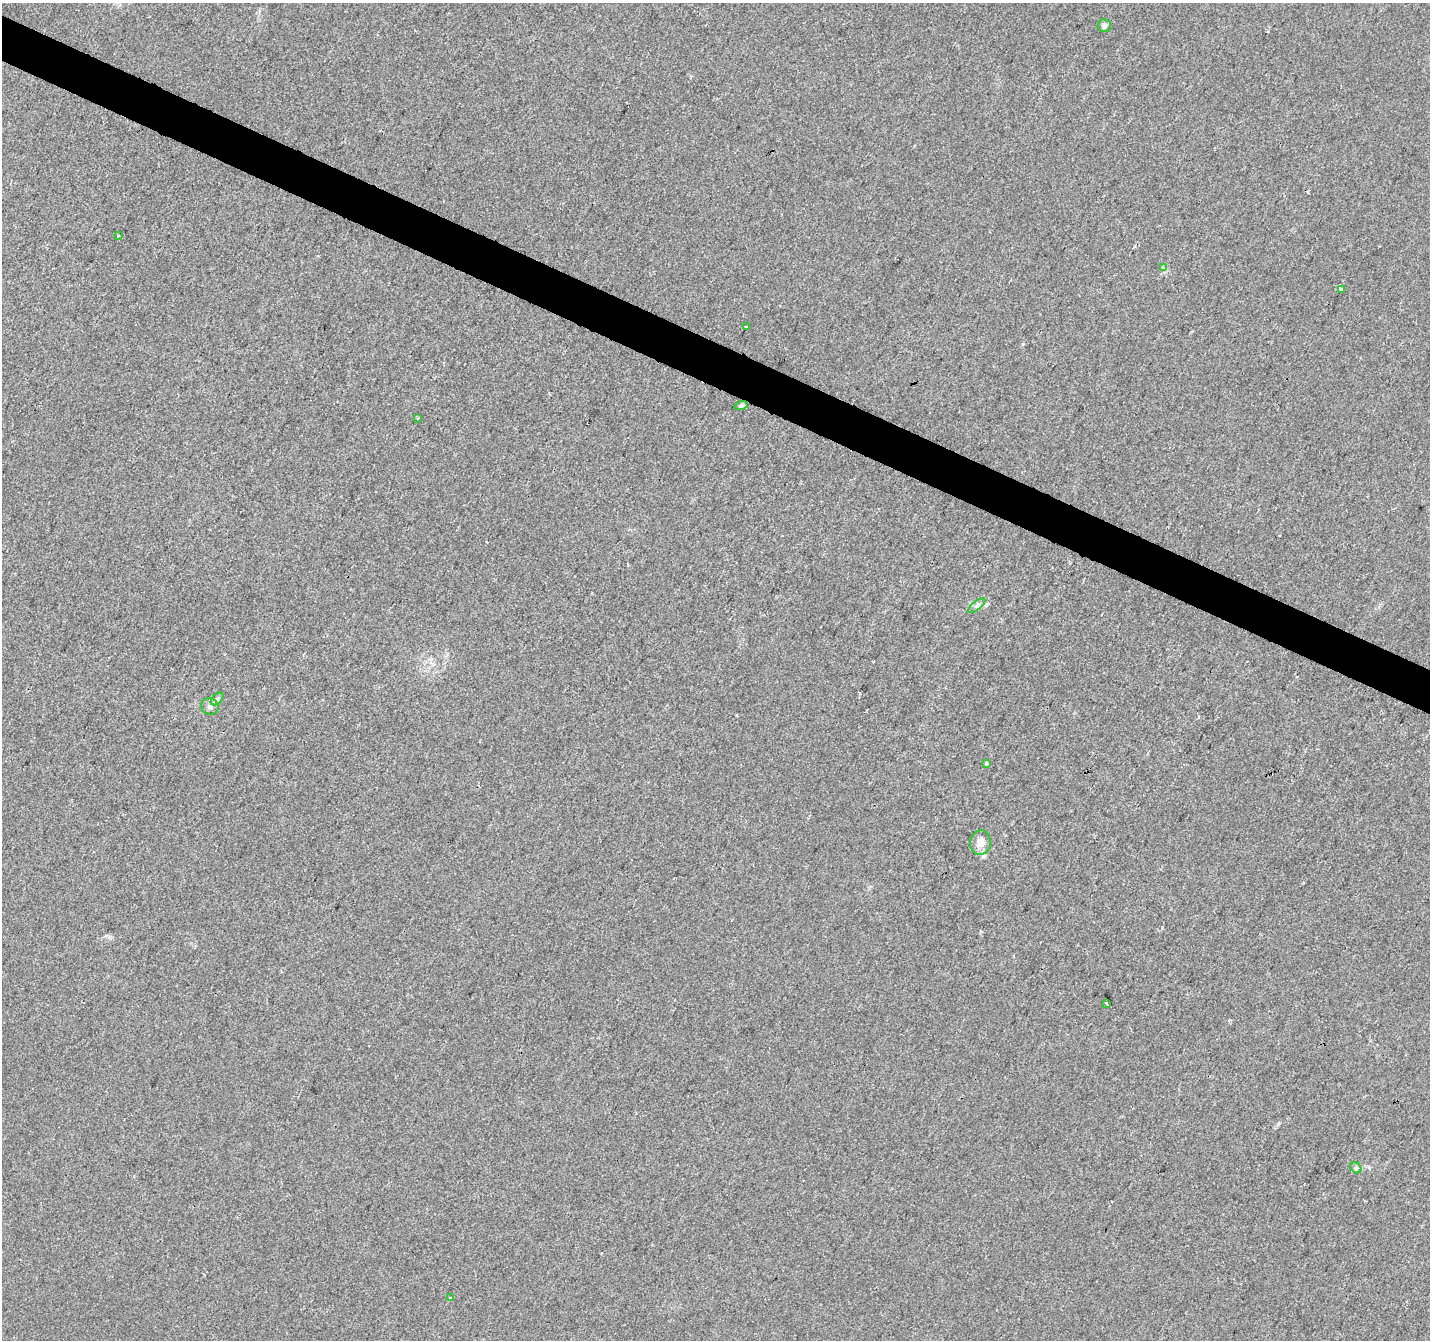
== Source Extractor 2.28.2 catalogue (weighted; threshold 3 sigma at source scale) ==
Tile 11 of 4 x 4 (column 3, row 3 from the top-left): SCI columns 2860-4287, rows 1607-2944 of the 5714 x 5821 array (HDU 1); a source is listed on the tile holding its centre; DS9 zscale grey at full resolution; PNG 1432 x 1342 px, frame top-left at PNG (2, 3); each listed source drawn as its Kron ellipse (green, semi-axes under 4 px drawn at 4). Shown black and unused: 3% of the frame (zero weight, under 2 of 3 exposures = <1% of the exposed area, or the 3 px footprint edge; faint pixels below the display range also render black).
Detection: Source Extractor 2.28.2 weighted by HDU 2 'WHT'; one run over the whole footprint, this tile lists its part. Background 0.00932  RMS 0.0047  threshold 0.0211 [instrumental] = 3 sigma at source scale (4.5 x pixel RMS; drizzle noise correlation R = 1.50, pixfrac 1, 0.0396/0.0396 arcsec/px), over >= 5 px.
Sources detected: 17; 2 cosmic-ray / hot-pixel residue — neither listed nor drawn; the other 15 listed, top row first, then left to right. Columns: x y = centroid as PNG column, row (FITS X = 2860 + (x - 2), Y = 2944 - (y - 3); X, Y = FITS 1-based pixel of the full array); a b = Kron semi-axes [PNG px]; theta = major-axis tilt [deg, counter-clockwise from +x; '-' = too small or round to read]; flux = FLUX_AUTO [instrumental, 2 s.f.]
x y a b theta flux
1104 25 6 6 - 1.2
118 236 3 2 - 0.54
1163 267 3 3 - 2.2
1342 290 3 3 - 5.5
746 327 3 3 - 2.9
741 406 7 4 18 0.78
418 418 3 2 - 0.92
977 606 10 4 40 1.3
217 699 7 4 45 1
210 706 9 8 - 1.9
987 763 4 3 - 2.5
980 843 12 10 84 4.4
1106 1003 3 2 - 0.89
1356 1168 6 5 - 0.82
450 1298 3 2 - 0.94
Unlisted compact peaks at least as high as the median listed source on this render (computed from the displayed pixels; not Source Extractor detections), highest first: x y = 1023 344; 1278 1124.